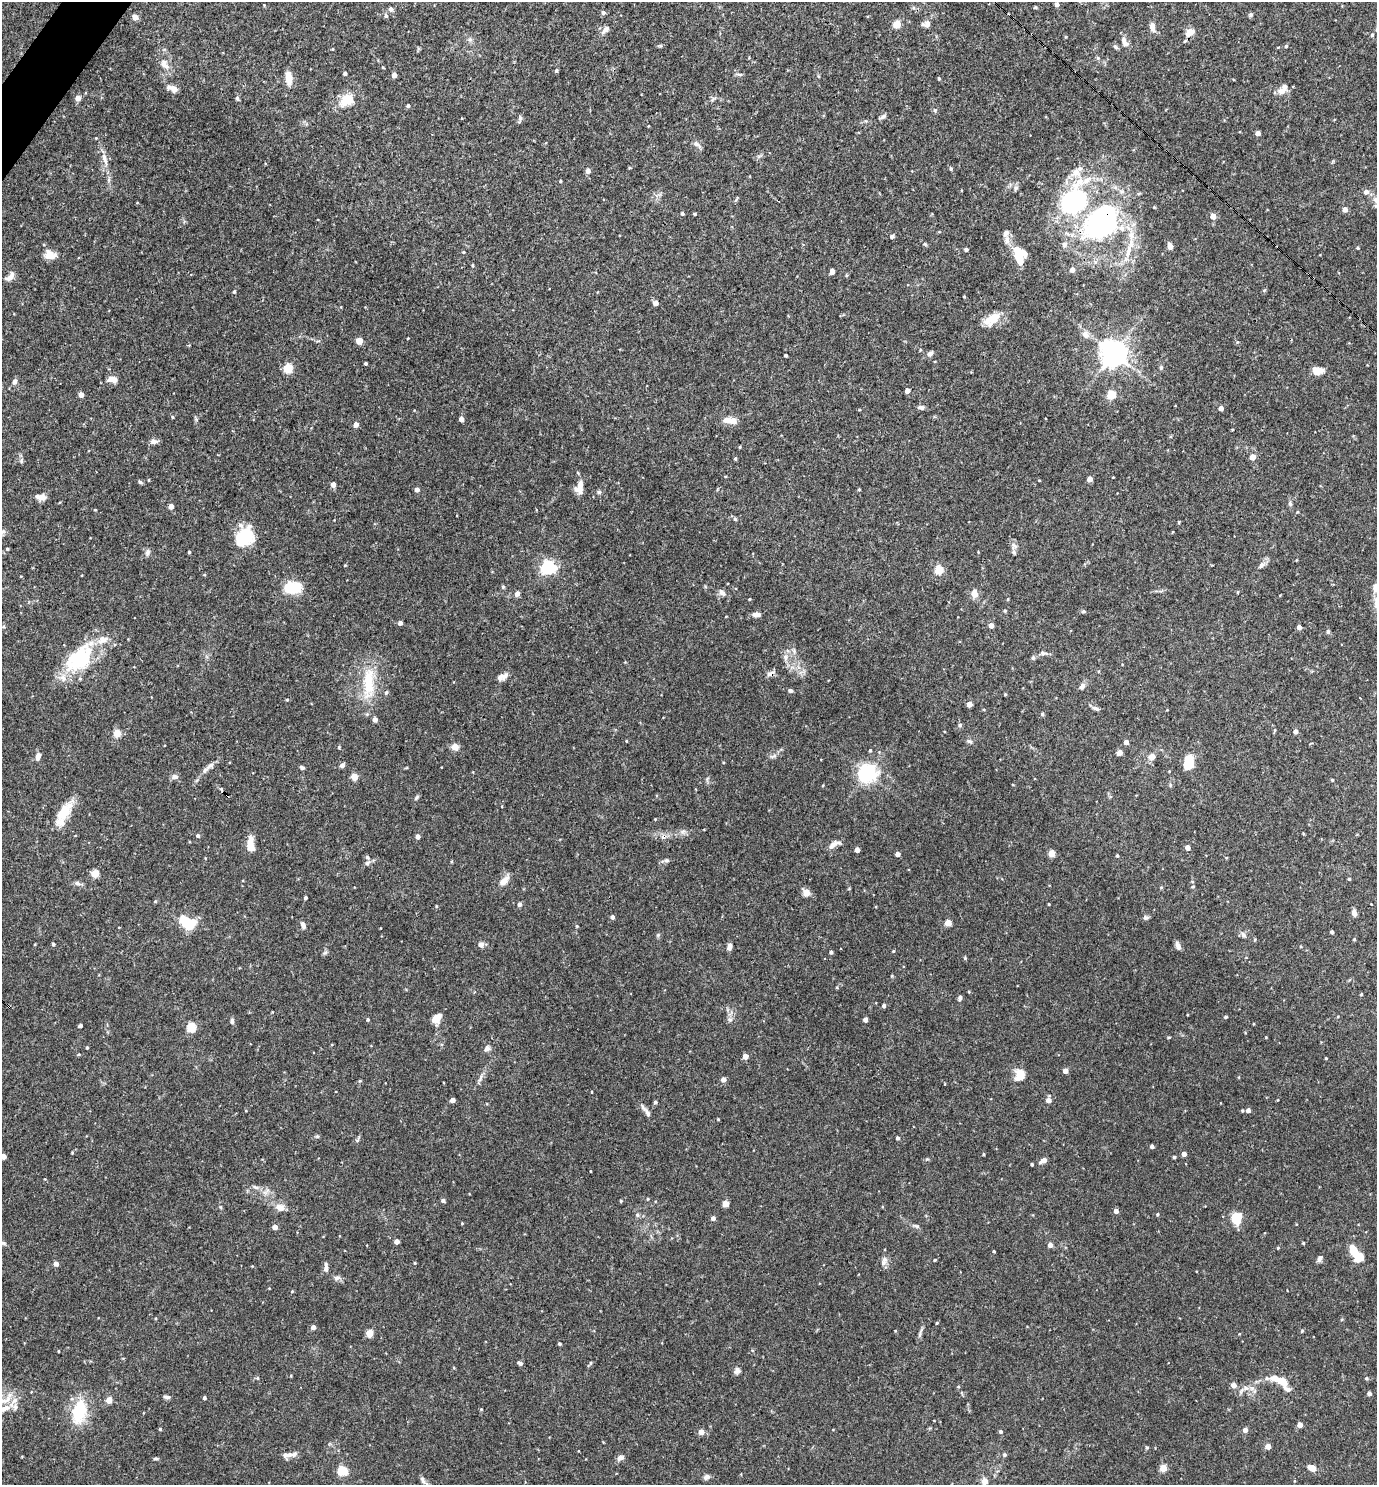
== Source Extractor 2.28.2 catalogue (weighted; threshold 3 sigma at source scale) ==
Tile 11 of 4 x 4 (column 3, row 3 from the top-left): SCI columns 2897-4271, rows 1484-2966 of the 5936 x 5931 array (HDU 1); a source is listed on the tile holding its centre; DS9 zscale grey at full resolution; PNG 1379 x 1487 px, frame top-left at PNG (2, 2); no overlay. Shown black and unused: <1% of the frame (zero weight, under 3 of 4 exposures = <1% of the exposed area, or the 3 px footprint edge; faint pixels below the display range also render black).
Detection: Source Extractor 2.28.2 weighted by HDU 2 'WHT'; one run over the whole footprint, this tile lists its part. Background 0.0709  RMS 0.0035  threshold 0.0156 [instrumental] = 3 sigma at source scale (4.5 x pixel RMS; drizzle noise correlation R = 1.50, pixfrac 1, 0.05/0.05 arcsec/px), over >= 5 px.
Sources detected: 345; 2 inside a brighter object's white glare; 1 cosmic-ray / hot-pixel residue — not listed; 19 inside a brighter listed object's ellipse — not listed separately; the other 323 listed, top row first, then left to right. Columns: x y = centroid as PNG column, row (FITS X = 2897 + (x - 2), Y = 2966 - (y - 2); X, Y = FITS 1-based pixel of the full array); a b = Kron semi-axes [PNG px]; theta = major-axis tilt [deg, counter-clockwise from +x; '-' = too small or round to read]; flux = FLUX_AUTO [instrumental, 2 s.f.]
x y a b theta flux
1057 4 4 4 - 1.4
390 9 7 6 - 0.86
603 12 5 5 - 0.82
1250 15 6 5 - 0.61
386 16 6 5 - 0.61
135 17 5 5 - 2.9
897 24 5 5 - 10
927 24 9 8 - 1.5
1152 27 11 6 -73 2.2
605 30 11 6 45 1.7
1190 32 12 8 41 2.7
1372 35 5 4 - 0.54
470 39 6 6 - 0.81
1125 42 15 7 -62 1.8
1286 46 5 4 - 0.44
1115 47 8 5 -29 0.63
164 64 16 10 -53 3.1
556 71 4 3 - 0.59
345 73 4 3 - 0.72
740 74 6 4 -18 0.53
394 75 4 4 - 2
289 78 15 7 -82 3.7
939 78 4 3 - 0.39
1293 86 2 2 - 0.32
174 89 10 8 -60 1.9
1281 91 12 9 10 2.2
78 98 7 7 - 1.3
237 98 7 5 -75 0.62
346 100 15 10 37 7.4
408 106 5 4 - 0.55
883 117 11 4 30 0.87
520 118 7 5 -88 0.94
1258 133 4 4 - 2
697 144 13 5 -39 1.2
104 159 17 6 -73 2.6
630 168 4 3 - 0.3
951 168 4 4 - 0.53
1080 168 9 7 41 1.4
588 171 5 4 - 1.8
560 181 3 3 - 0.35
1015 188 8 4 81 0.7
1366 192 5 5 - 1.5
736 200 8 3 56 0.45
778 200 3 2 - 0.53
1376 200 9 8 - 2.1
1074 201 33 25 58 47
1345 209 4 4 - 2.2
682 213 4 4 - 0.58
695 214 3 3 - 0.44
1213 216 5 4 - 3.5
1101 221 42 28 44 60
892 236 5 4 - 0.67
1007 240 12 6 89 1.8
925 244 6 4 -46 0.46
1064 245 8 7 - 1.1
1170 246 7 5 -76 1.7
1358 248 3 3 - 0.36
966 250 4 4 - 0.82
1128 250 23 6 74 4.1
463 252 4 4 - 0.32
50 255 14 10 -13 3.3
1019 259 16 10 -67 5.7
472 265 3 3 - 0.35
1072 270 4 4 - 2.1
832 271 6 5 - 1.1
10 277 14 7 49 1.8
234 291 5 4 - 0.44
964 296 4 3 - 0.26
656 303 4 4 - 2.2
991 319 23 11 35 5.5
1085 334 11 9 -53 2
408 338 3 2 - 0.24
359 341 4 4 - 6.3
1113 353 9 9 - 270
930 354 8 6 43 1.1
786 355 3 3 - 0.59
366 364 3 3 - 0.54
1161 367 6 5 - 0.51
288 368 5 5 - 18
1318 370 12 8 -6 3.4
112 379 10 7 -6 2.5
15 382 6 5 - 1.1
907 391 4 4 - 1.9
81 395 4 4 - 2.4
1112 395 5 5 - 13
921 407 7 6 - 0.94
1221 408 4 4 - 2
172 417 5 3 - 0.31
461 419 4 4 - 2
733 421 11 8 -12 2.5
356 424 5 4 - 1.9
154 441 9 7 -18 1.1
740 447 4 3 - 0.29
1252 457 5 4 - 3.1
735 458 4 3 - 0.43
1090 479 4 4 - 2.8
149 480 4 2 - 0.25
140 482 6 4 -42 0.54
333 484 4 4 - 2.3
579 487 16 10 67 3.3
859 489 4 3 - 0.3
417 490 4 4 - 1.4
599 492 6 5 - 0.59
41 497 12 7 -4 2.2
1290 504 7 5 -71 0.63
171 506 4 4 - 2.5
95 510 4 2 - 0.24
1298 512 4 4 - 0.32
735 519 5 5 - 0.45
1172 532 4 2 - 0.24
244 537 22 16 47 14
1014 546 10 8 -36 1.4
7 549 4 3 - 0.57
147 552 9 6 70 0.92
189 552 3 3 - 0.37
345 565 4 3 - 0.28
1261 565 10 6 60 1.3
548 567 6 6 - 75
939 570 5 5 - 16
503 586 6 4 -1 0.41
1376 587 9 7 78 2.6
293 589 16 12 28 11
722 593 11 6 -34 1.4
974 593 9 7 -86 2.6
517 594 6 5 - 1.4
749 599 3 3 - 0.31
1008 599 5 3 - 0.31
1005 611 4 4 - 0.35
1083 611 5 5 - 0.46
756 614 11 6 -1 1.4
400 623 4 4 - 1.4
991 625 4 4 - 2.4
1299 627 4 4 - 1.7
1328 631 6 4 -87 0.62
103 639 13 9 12 2.9
1043 653 10 6 -12 1
785 657 8 7 - 1.5
1033 658 6 5 - 0.69
80 660 16 10 47 36
1099 671 5 3 - 0.26
770 673 11 6 26 1.3
500 677 11 9 -3 1.8
368 683 48 14 89 13
1082 686 8 6 51 1.3
790 690 6 5 - 0.7
386 693 6 4 62 0.52
1005 694 4 3 - 0.34
287 700 5 3 - 0.31
969 704 4 4 - 2.8
1096 709 10 5 -25 0.95
1042 714 5 4 - 0.48
960 725 5 5 - 0.73
1274 730 7 3 81 0.4
1296 731 4 4 - 1.7
117 733 4 4 - 9.5
969 741 8 5 -10 0.76
1126 742 4 4 - 2.1
339 747 4 4 - 0.37
455 747 8 8 - 2.1
870 750 4 3 - 0.37
1119 753 4 4 - 2.8
38 756 7 5 74 2.1
1152 757 7 7 - 2.4
1189 762 11 6 81 14
210 765 15 7 38 1.7
342 765 4 4 - 1.5
302 768 6 4 -12 0.63
867 773 6 6 - 180
175 777 8 6 5 1.3
354 777 6 6 - 2.7
1332 780 3 3 - 0.41
1170 785 6 3 74 0.41
221 789 8 3 -71 0.53
227 795 5 3 - 0.71
417 797 8 3 71 0.51
63 812 30 14 52 8
655 819 4 3 - 0.27
683 831 7 4 19 0.77
198 836 4 4 - 0.67
418 837 4 4 - 1.7
250 844 16 7 -88 4.8
833 845 17 7 44 2.1
1187 847 4 4 - 2.1
857 850 4 4 - 2.4
1051 853 4 4 - 8.7
897 854 4 4 - 2.2
1117 856 4 3 - 0.38
666 860 7 5 2 0.73
367 863 8 6 19 0.87
95 873 5 4 - 11
1349 879 4 3 - 0.34
504 881 16 8 46 2.4
77 883 8 6 -16 0.98
1193 886 5 4 - 0.42
1161 887 5 3 - 0.31
806 893 5 5 - 6.6
305 898 4 3 - 0.69
155 901 4 4 - 0.35
519 904 5 4 - 1.2
1049 904 3 2 - 0.32
1354 913 7 5 -77 1.8
612 917 4 4 - 1
1145 917 8 5 -7 0.67
187 922 17 10 -32 12
948 923 4 4 - 5.6
303 925 9 5 -70 1.3
577 926 4 3 - 0.33
1332 932 3 3 - 0.77
658 935 5 5 - 0.45
1243 935 8 6 -67 1
1354 939 4 3 - 0.29
53 944 4 4 - 0.54
481 944 7 7 - 1.3
1178 946 11 5 -66 1.3
729 947 7 5 83 1.6
893 951 4 4 - 0.3
831 952 3 3 - 0.67
325 953 7 4 19 0.58
965 958 5 4 - 0.36
1361 994 4 3 - 0.35
960 998 5 4 - 0.94
884 1006 4 4 - 0.99
1226 1017 4 3 - 0.58
436 1018 11 8 45 3.4
368 1020 4 4 - 0.42
730 1020 6 6 - 0.81
865 1020 4 4 - 1.7
232 1021 8 5 -89 0.74
80 1025 4 3 - 0.93
191 1027 5 5 - 19
1169 1037 5 3 - 0.27
87 1047 3 3 - 0.39
487 1048 8 7 - 1.3
745 1056 4 4 - 3.2
1326 1058 3 2 - 0.35
1065 1071 4 4 - 2.4
1019 1075 15 12 67 3.8
480 1079 11 3 61 1
723 1079 4 4 - 2.2
360 1081 5 3 - 0.33
452 1100 4 4 - 2.2
1048 1100 6 4 82 2.5
655 1102 4 4 - 0.62
643 1108 12 5 -49 1.2
1248 1110 5 5 - 1.8
718 1119 3 3 - 0.27
317 1136 6 5 - 0.51
898 1138 4 4 - 0.74
1152 1146 4 4 - 0.94
983 1154 3 3 - 0.34
1184 1154 4 4 - 2
3 1156 4 4 - 2.5
1174 1157 3 3 - 0.49
1043 1160 9 5 28 1.7
1032 1164 3 3 - 0.47
255 1187 9 5 -26 0.95
647 1199 4 3 - 0.31
443 1201 4 4 - 0.99
621 1201 4 3 - 0.43
725 1204 4 4 - 5.5
280 1208 12 9 -24 2.6
1116 1211 4 4 - 1.7
1157 1214 4 4 - 0.43
637 1215 6 5 - 0.64
713 1218 4 4 - 1.3
1236 1218 12 10 -85 6.1
917 1226 7 5 -20 0.69
275 1227 4 4 - 2.8
396 1242 4 4 - 1.9
3 1243 8 4 -27 0.68
1303 1243 3 3 - 0.36
1050 1245 4 4 - 2.1
1278 1248 4 3 - 0.27
994 1251 3 2 - 0.37
1353 1251 10 7 -63 6.7
1320 1258 10 5 53 0.98
935 1260 4 3 - 0.39
884 1261 14 7 69 1.5
415 1263 4 4 - 0.32
56 1264 4 4 - 1.9
326 1267 11 5 -89 1.2
337 1278 10 5 5 1.1
292 1291 4 4 - 0.31
313 1327 4 4 - 1.9
1302 1331 5 4 - 0.36
370 1333 5 4 - 8.2
920 1333 16 3 73 0.97
560 1344 4 4 - 0.54
59 1351 4 2 - 0.27
520 1363 6 4 -19 0.82
591 1363 5 3 - 0.38
737 1370 8 7 - 1.2
257 1378 6 3 -71 0.36
1366 1378 5 4 - 0.44
1282 1381 10 7 -58 4.4
1234 1385 5 4 - 2.3
958 1387 4 4 - 0.36
1246 1388 9 6 -13 1.6
1288 1390 10 6 -23 1.1
1369 1394 4 4 - 1.4
167 1397 9 5 -9 0.87
204 1398 3 3 - 0.75
7 1399 25 9 45 4.2
109 1400 4 4 - 5.2
481 1409 4 4 - 0.31
79 1412 31 18 78 14
1300 1425 4 4 - 2.5
160 1429 4 4 - 0.39
1245 1430 4 4 - 1.9
1001 1431 4 4 - 0.65
701 1432 4 4 - 3.2
1268 1446 4 4 - 4
1147 1447 5 4 - 0.49
290 1455 14 7 41 1.5
1004 1455 6 5 - 0.53
620 1458 9 6 28 1.4
155 1459 7 3 -8 0.47
1163 1468 4 4 - 8.5
1312 1468 9 6 -28 2.6
342 1471 5 5 - 20
706 1477 7 6 - 1.3
423 1480 13 6 -56 1.4
985 1481 6 6 - 2.4
Overlapping masked pixels (flux is a lower limit): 4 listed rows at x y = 778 200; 1101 221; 770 673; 227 795
Isophote crosses this tile's border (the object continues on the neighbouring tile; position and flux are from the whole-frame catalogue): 3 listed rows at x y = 1376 200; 1376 587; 3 1156
Unlisted compact peaks at least as high as the median listed source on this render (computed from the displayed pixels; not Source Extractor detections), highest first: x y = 935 110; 21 461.